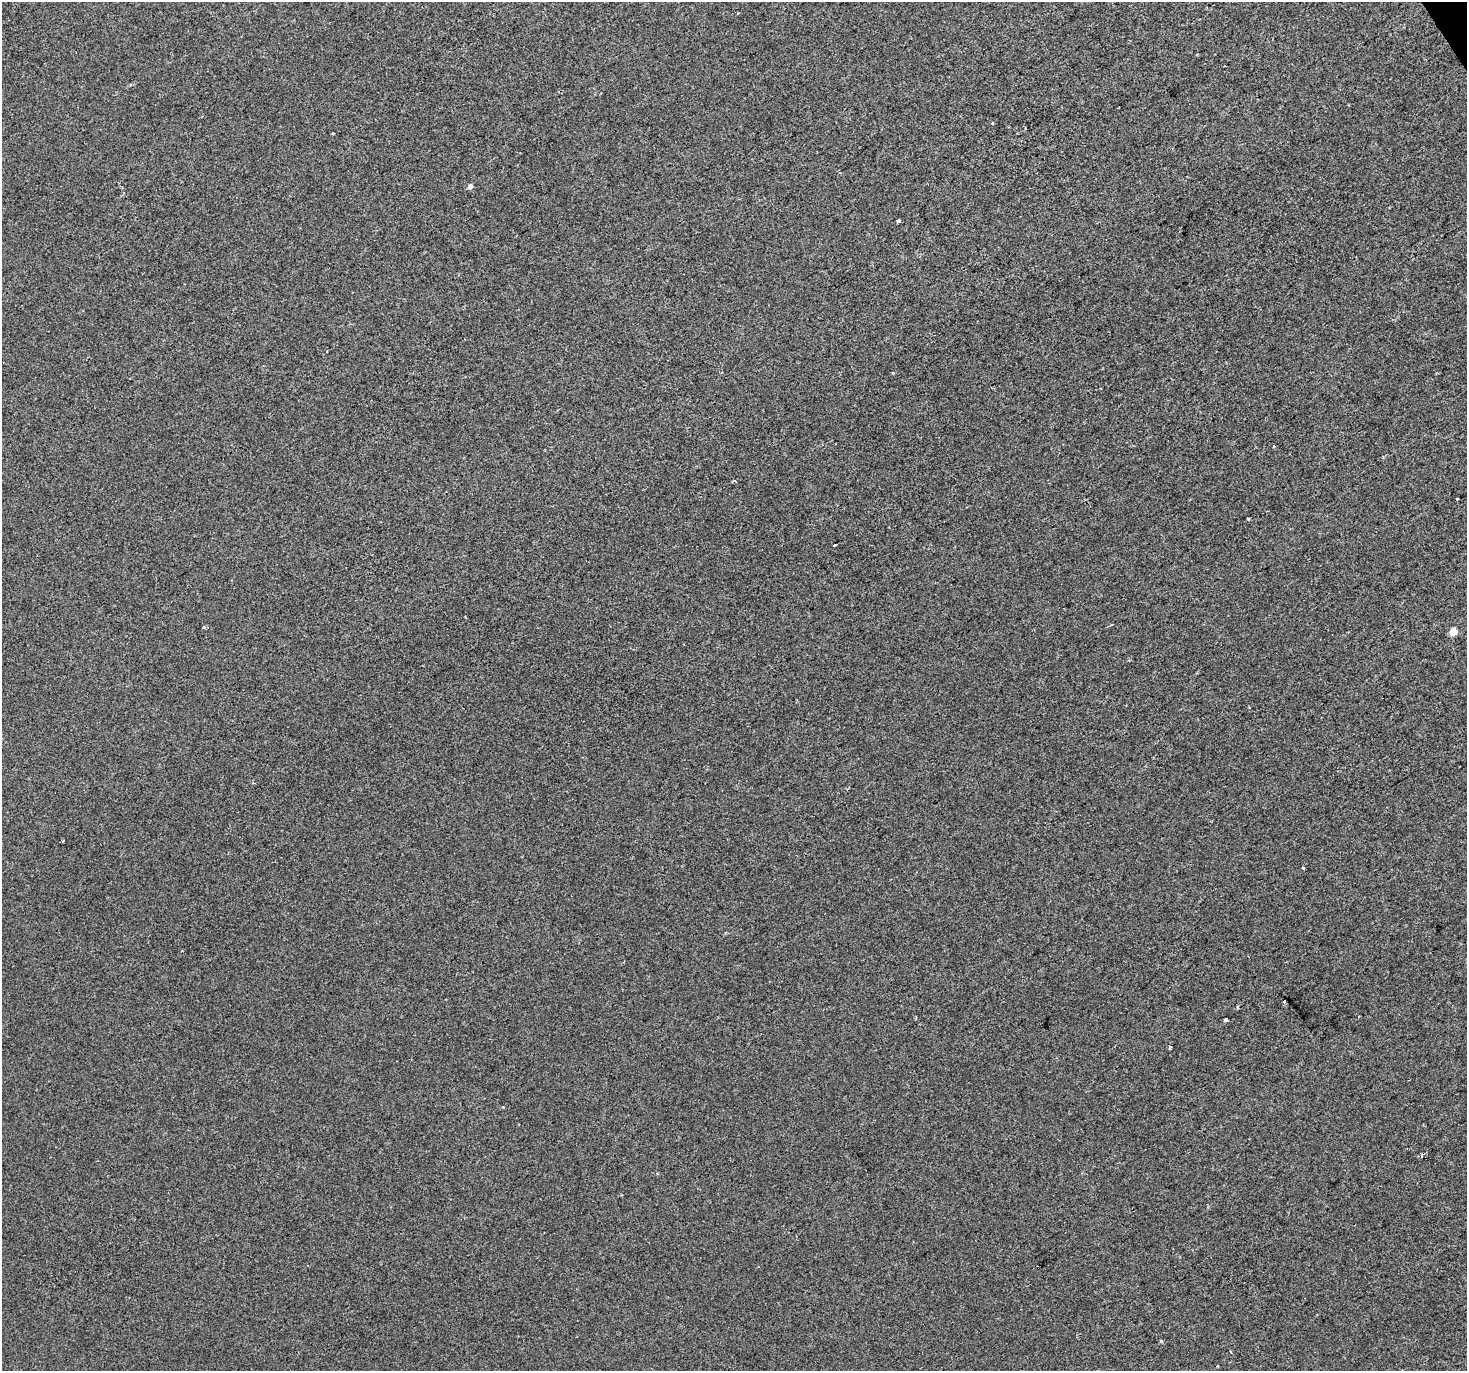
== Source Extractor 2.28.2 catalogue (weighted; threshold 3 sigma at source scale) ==
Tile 10 of 4 x 4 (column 2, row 3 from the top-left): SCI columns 1468-2932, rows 1543-2911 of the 5861 x 5763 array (HDU 1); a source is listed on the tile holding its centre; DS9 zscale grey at full resolution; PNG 1469 x 1373 px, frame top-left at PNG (2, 2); no overlay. Shown black and unused: <1% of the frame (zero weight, under 2 of 3 exposures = <1% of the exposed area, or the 3 px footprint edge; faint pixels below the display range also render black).
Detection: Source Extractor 2.28.2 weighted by HDU 2 'WHT'; one run over the whole footprint, this tile lists its part. Background 4.53e-05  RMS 0.0042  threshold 0.0189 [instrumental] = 3 sigma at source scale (4.5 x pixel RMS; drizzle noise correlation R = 1.50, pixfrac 1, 0.0396/0.0396 arcsec/px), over >= 5 px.
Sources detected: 19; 2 cosmic-ray / hot-pixel residue — not listed; the other 17 listed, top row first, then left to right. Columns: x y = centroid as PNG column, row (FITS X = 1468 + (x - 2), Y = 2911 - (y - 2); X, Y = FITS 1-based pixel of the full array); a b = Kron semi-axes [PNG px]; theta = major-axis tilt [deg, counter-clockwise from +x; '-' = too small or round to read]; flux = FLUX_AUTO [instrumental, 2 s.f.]
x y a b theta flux
992 123 3 3 - 0.7
470 186 5 5 - 1.5
898 221 3 3 - 1.7
893 373 3 3 - 0.49
1274 446 3 2 - 0.79
1457 499 3 3 - 1.4
1248 519 3 3 - 0.49
834 545 3 3 - 1.8
204 627 4 4 - 0.47
1453 632 5 4 - 7.7
1303 867 3 3 - 1.8
1284 1001 3 3 - 1.7
1237 1007 4 3 - 0.36
1225 1020 4 3 - 2.7
1170 1047 4 3 - 1.7
1422 1154 4 3 - 0.59
1161 1341 4 4 - 0.52